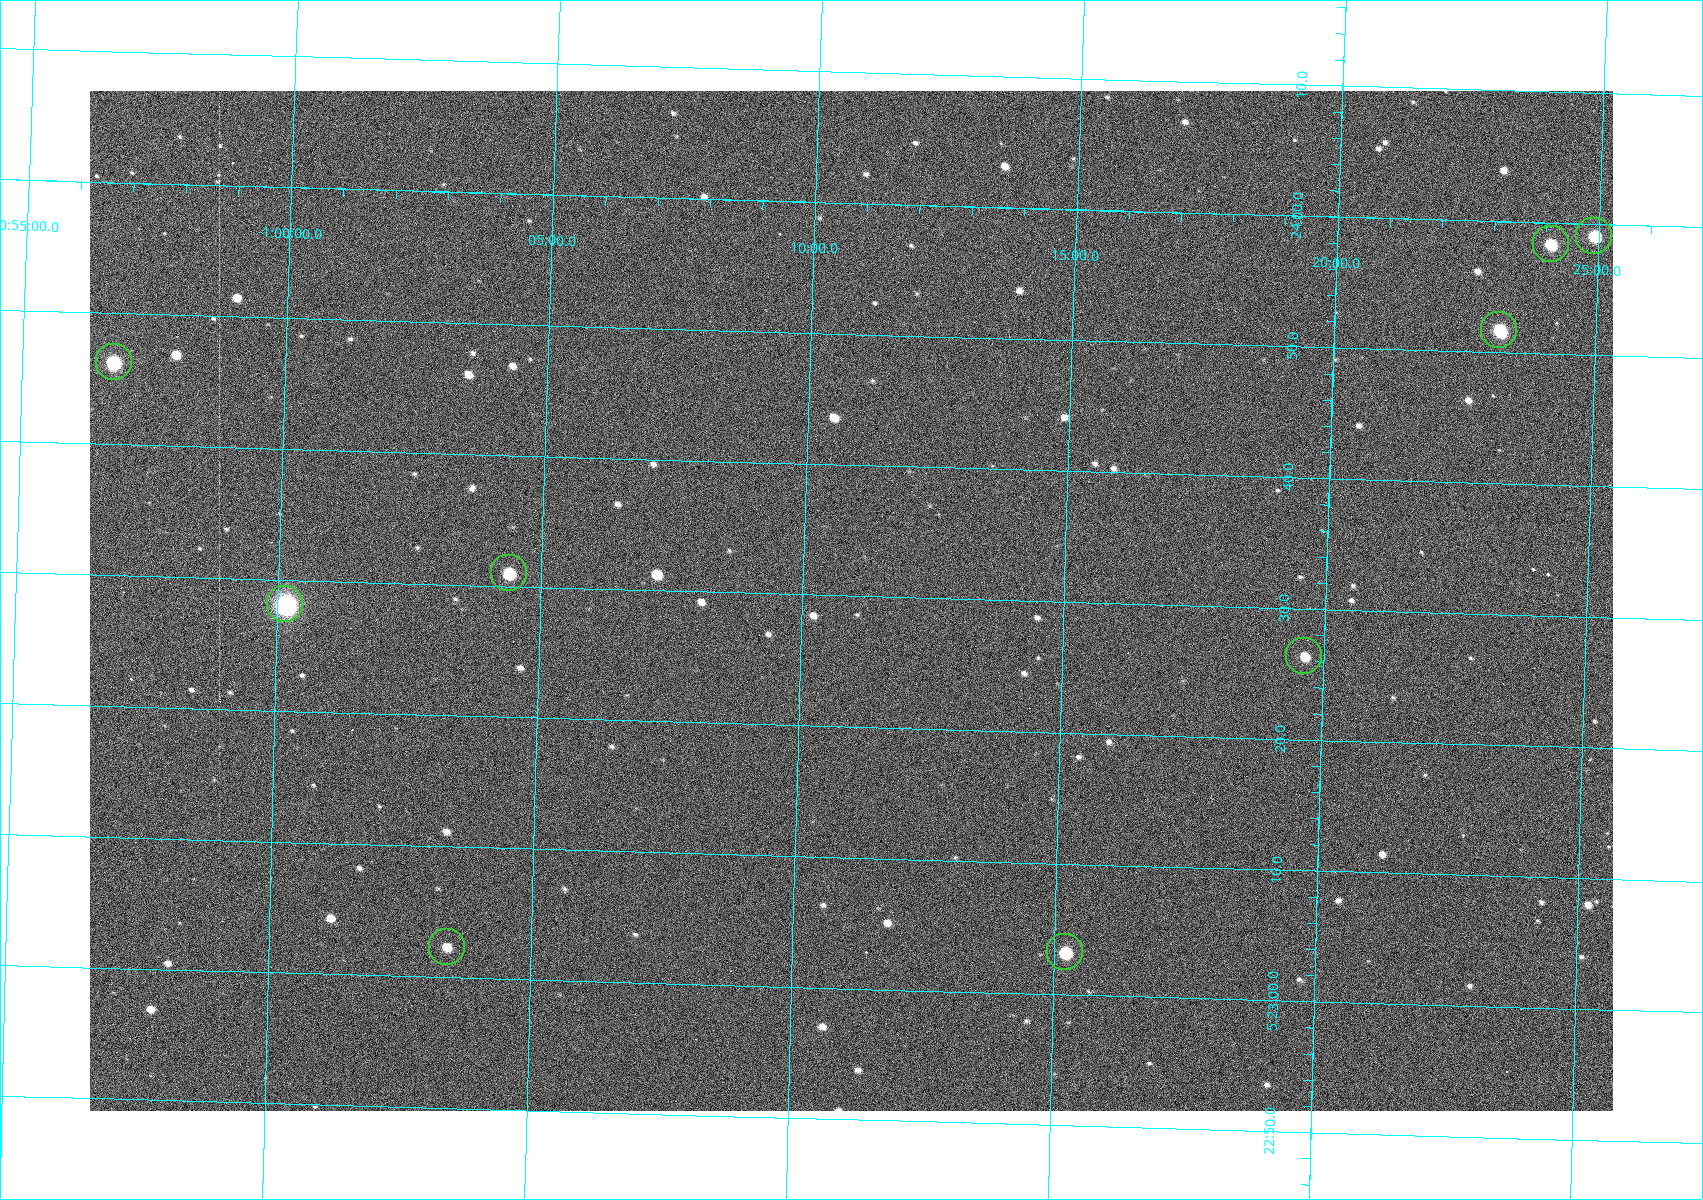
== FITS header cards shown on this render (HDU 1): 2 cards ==
NAXIS1  =                 1523
NAXIS2  =                 1020

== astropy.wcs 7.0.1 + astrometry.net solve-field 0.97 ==
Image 1523 x 1020 px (HDU 1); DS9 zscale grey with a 90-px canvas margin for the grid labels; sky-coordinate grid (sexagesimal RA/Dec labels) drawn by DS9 from the SOLVED WCS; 9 Tycho-2 reference stars matched to detected sources circled (green)
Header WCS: RA---TAN/DEC--TAN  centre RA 05:23:30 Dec -01:11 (80.87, -1.18 deg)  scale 1.15 arcsec/px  FOV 29.1' x 19.5'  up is +88 deg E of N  parity flipped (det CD > 0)
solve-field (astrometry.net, Tycho-2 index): VERIFIED the header's WCS against the Tycho-2 star catalogue (9 matches, 0 conflicts) and refined it, rather than solving blind
Solved WCS: RA---TAN-SIP/DEC--TAN-SIP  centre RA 05:23:30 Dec -01:11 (80.87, -1.18 deg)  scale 1.15 arcsec/px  FOV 29.1' x 19.5'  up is +88 deg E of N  parity flipped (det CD > 0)
The solver's refit moves the header's centre by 0.17 arcsec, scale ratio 1.001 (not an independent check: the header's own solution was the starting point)
Tycho-2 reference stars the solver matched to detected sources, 9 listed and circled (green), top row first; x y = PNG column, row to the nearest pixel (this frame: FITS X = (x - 90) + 1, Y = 1020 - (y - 91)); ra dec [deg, ICRS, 3 dp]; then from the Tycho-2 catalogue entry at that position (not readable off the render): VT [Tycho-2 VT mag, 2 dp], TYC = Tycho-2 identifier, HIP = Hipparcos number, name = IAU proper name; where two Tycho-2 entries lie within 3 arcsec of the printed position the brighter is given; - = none
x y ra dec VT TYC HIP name
1594 236 80.996 -1.415 9.95 4753-1018-1 - -
1551 244 80.993 -1.402 10.12 4753-1097-1 - -
1499 330 80.966 -1.386 10.33 4753-1182-1 - -
114 362 80.943 -0.946 8.91 4753-387-1 - -
509 573 80.879 -1.073 10.48 4753-1534-1 - -
285 604 80.867 -1.002 7.84 4753-1205-1 25199 -
1304 656 80.860 -1.327 11.24 4753-1591-1 - -
447 947 80.760 -1.057 11.82 4753-1463-1 - -
1065 952 80.764 -1.254 10.69 4753-1358-1 - -